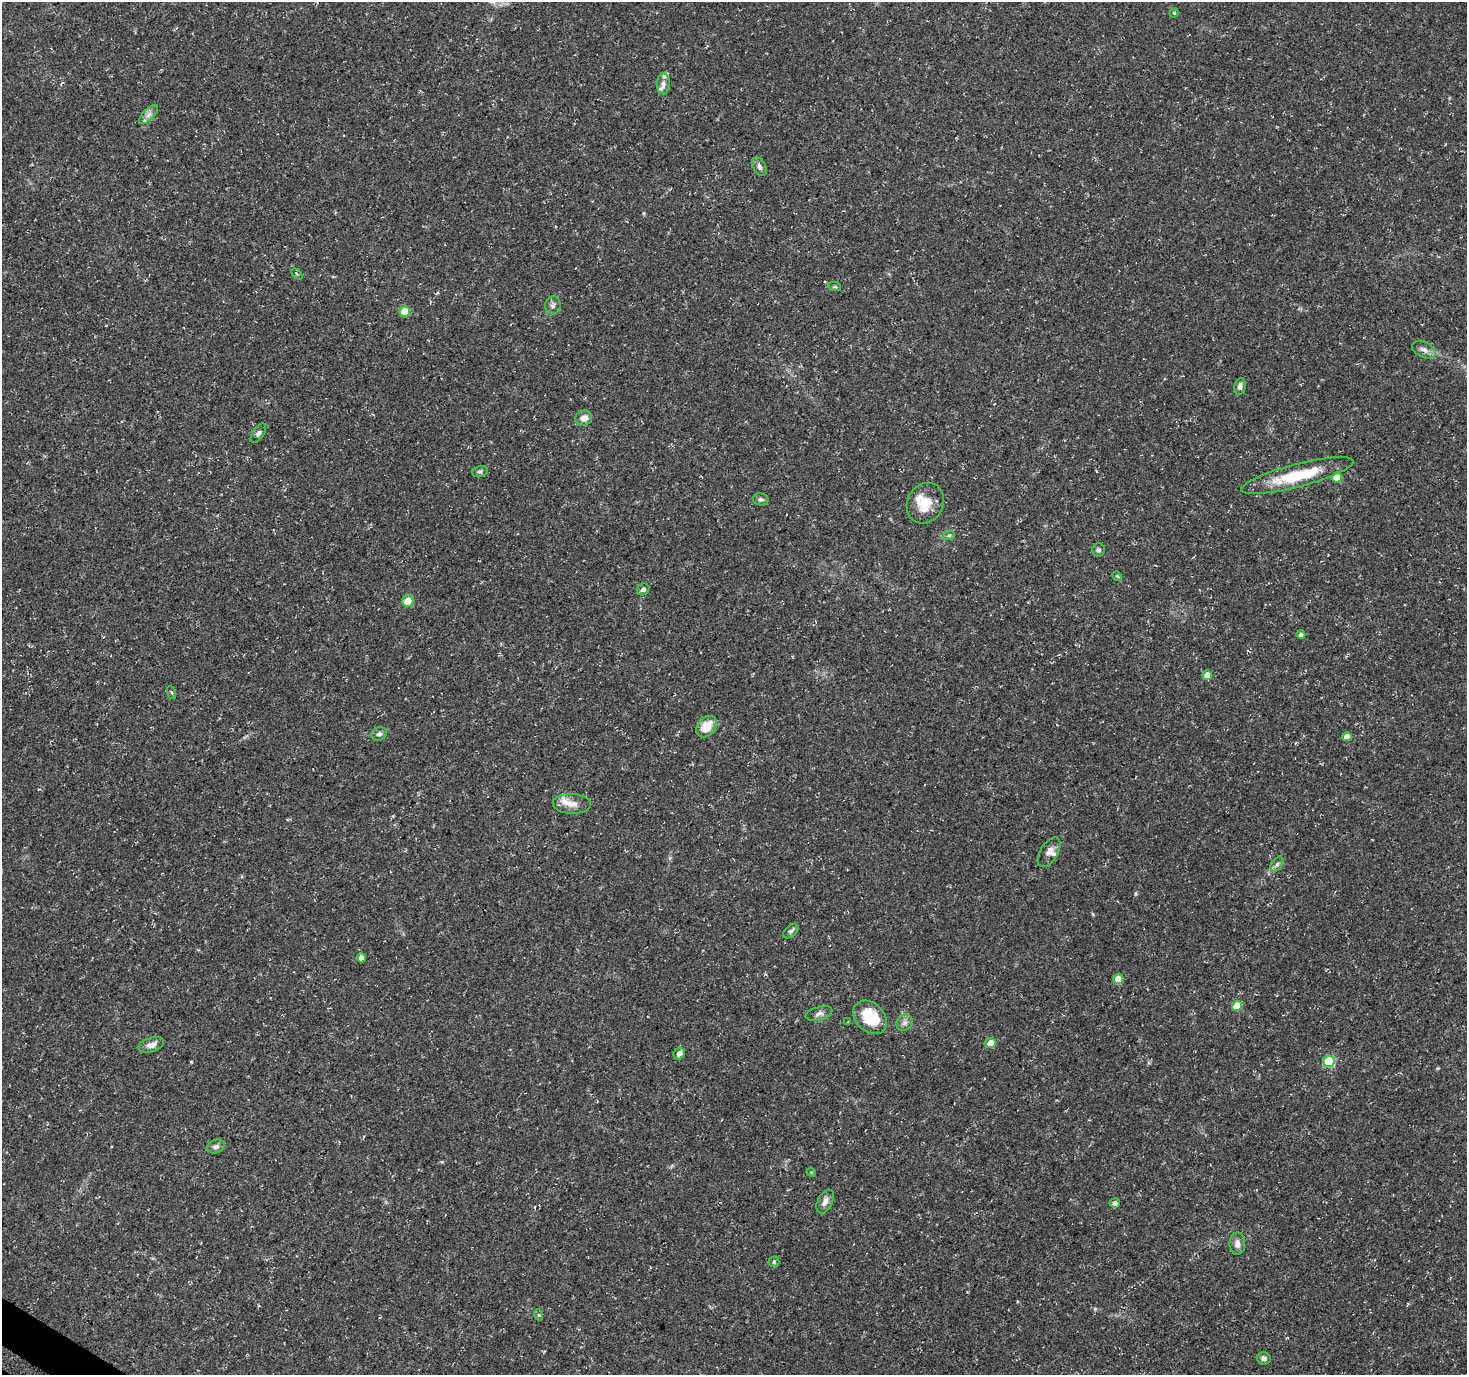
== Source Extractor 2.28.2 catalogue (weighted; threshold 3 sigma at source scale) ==
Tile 7 of 4 x 4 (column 3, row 2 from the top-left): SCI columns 3015-4479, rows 2999-4371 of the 5992 x 6054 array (HDU 1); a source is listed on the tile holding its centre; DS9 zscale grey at full resolution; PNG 1469 x 1377 px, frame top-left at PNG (2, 2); each listed source drawn as its Kron ellipse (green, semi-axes under 4 px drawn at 4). Shown black and unused: <1% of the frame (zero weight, under 3 of 4 exposures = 5% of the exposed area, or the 3 px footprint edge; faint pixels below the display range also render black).
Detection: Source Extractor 2.28.2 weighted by HDU 2 'WHT'; one run over the whole footprint, this tile lists its part. Background 0.0482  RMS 0.004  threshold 0.0178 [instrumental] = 3 sigma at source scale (4.5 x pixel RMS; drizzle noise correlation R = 1.50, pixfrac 1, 0.0396/0.0396 arcsec/px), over >= 5 px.
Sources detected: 56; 5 inside a brighter listed object's ellipse — not listed separately; the other 51 listed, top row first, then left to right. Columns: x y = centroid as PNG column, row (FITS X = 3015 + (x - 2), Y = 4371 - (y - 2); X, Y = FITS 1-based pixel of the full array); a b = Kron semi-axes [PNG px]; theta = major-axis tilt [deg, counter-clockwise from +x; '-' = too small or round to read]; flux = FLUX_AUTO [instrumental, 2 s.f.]
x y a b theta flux
1174 13 5 4 - 0.62
663 84 10 6 -90 1.6
148 115 12 5 45 1.8
759 166 10 6 -63 1.3
297 274 6 4 -45 0.64
835 287 6 4 -18 0.52
553 305 9 7 82 1.4
405 311 5 5 - 11
1424 350 12 7 -25 2
1240 386 8 5 80 1.3
584 418 8 7 - 2.9
258 433 11 5 55 1.1
480 472 8 5 14 0.87
1297 476 58 11 15 20
1337 478 5 5 - 6.1
761 499 8 6 -13 0.96
925 503 21 18 61 8.7
949 535 6 4 18 0.6
1098 550 6 6 - 1
1117 576 5 4 - 0.4
643 589 6 5 - 1.2
408 601 6 5 - 7.1
1301 634 4 4 - 1.1
1207 675 5 5 - 3.9
172 692 7 3 -71 0.56
707 727 12 8 50 6.5
379 734 8 6 24 1.3
1347 737 5 4 - 3.1
572 804 19 10 -2 3.8
1049 852 16 8 59 2.6
1277 864 8 5 54 0.97
791 931 9 5 42 1
361 958 4 4 - 2
1118 979 5 5 - 5.7
1237 1006 5 5 - 8.8
819 1013 14 6 16 1.6
870 1017 19 14 -45 14
848 1021 3 2 - 0.3
904 1023 9 7 46 1.5
991 1043 5 5 - 6.9
151 1045 13 7 17 2.7
679 1053 6 5 - 1.7
1329 1062 5 5 - 25
216 1147 9 6 20 1.3
811 1172 5 4 - 0.35
825 1202 13 7 63 2.3
1115 1203 5 4 - 1.7
1237 1244 11 7 -89 2.3
774 1262 5 5 - 0.59
539 1315 6 3 -70 0.53
1264 1358 7 6 - 1.3